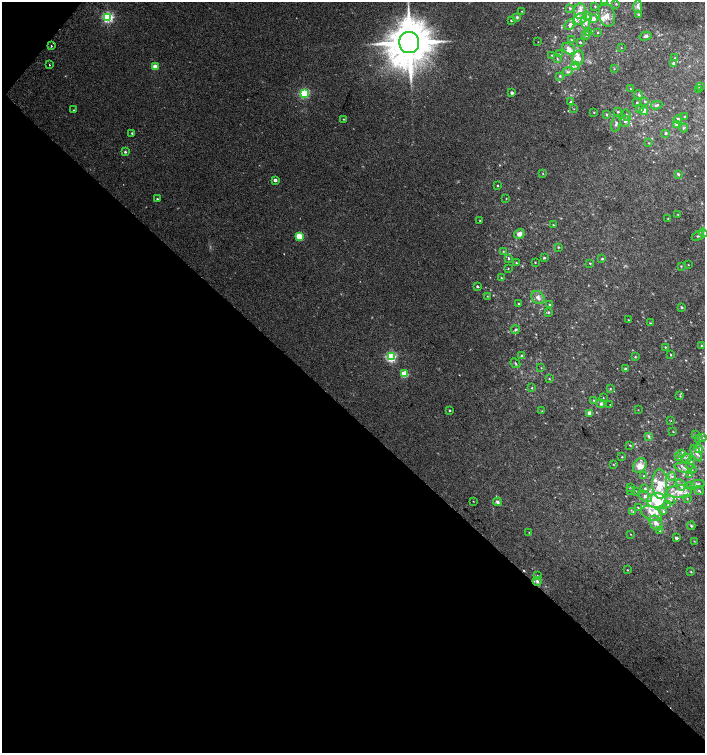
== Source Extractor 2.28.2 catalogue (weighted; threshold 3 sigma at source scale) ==
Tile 9 of 4 x 4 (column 1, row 3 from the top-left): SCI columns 204-1609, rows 1540-3041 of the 6094 x 6074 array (HDU 1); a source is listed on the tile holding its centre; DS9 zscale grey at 2 x 2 block average (1 PNG px = mean of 2 x 2 image px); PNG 707 x 755 px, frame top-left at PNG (2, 2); each listed source drawn as its Kron ellipse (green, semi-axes under 4 px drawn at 4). Shown black and unused: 46% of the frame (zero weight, under 2 of 3 exposures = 2% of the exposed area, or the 3 px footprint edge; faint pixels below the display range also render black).
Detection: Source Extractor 2.28.2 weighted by HDU 2 'WHT'; one run over the whole footprint, this tile lists its part. Background 0.0399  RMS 0.012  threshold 0.0562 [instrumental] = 3 sigma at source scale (4.5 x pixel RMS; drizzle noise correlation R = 1.50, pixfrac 1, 0.0396/0.0396 arcsec/px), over >= 5 px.
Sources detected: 217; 1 too faint to see at this stretch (2 x 2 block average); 2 cosmic-ray / hot-pixel residue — neither listed nor drawn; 35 inside a brighter listed object's ellipse — not listed separately; the other 179 listed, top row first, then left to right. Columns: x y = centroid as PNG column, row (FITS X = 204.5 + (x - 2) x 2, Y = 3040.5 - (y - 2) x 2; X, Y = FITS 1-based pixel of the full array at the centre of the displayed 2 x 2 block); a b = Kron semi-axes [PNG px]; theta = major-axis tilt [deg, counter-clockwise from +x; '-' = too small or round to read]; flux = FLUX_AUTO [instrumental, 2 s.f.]
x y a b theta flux
605 2 3 2 - 1.6
616 4 3 3 - 2.3
595 6 3 2 - 2.1
638 6 6 4 -90 9.5
570 8 4 3 - 3.2
522 11 2 2 - 1.2
580 11 8 6 -88 18
607 15 12 8 -76 21
638 15 3 3 - 3.6
587 16 5 4 - 7.8
108 17 3 3 - 450
517 17 4 3 - 4.5
580 19 8 5 30 14
593 19 4 3 - 14
511 20 2 2 - 3.3
585 23 6 4 -65 9
570 25 6 4 48 9.6
598 32 2 2 - 2.1
588 33 4 3 - 5.7
586 35 4 3 - 5.2
645 36 6 4 15 7
571 39 3 2 - 1.5
409 42 10 10 - 14000
538 42 2 2 - 0.8
580 42 3 2 - 3.4
51 46 2 2 - 2.1
621 48 3 2 - 1.1
569 49 7 5 -39 13
559 54 3 2 - 1.5
552 55 3 2 - 1.8
578 58 7 5 74 26
675 58 3 2 - 2.1
557 59 3 3 - 2.3
674 63 3 3 - 8.4
49 65 2 2 - 4.3
155 66 3 2 - 51
576 66 4 3 - 5.3
614 69 3 2 - 1.3
567 72 5 3 - 6.1
560 76 3 3 - 3.2
700 87 3 2 - 2.2
630 89 2 2 - 1.7
699 90 2 2 - 2.6
304 93 3 3 - 310
512 93 2 2 - 9.5
639 95 4 3 - 4.2
645 101 4 3 - 2.7
571 102 3 3 - 3.2
637 103 3 3 - 2.2
657 105 5 3 - 4.7
639 108 4 3 - 6.1
574 109 2 2 - 1.3
73 110 3 2 - 1.7
644 111 4 3 - 27
594 112 2 2 - 1.7
618 112 3 3 - 3.8
607 114 4 3 - 2.5
626 115 6 2 -79 3.5
684 117 3 2 - 1.6
343 119 2 2 - 1.9
678 119 4 3 - 3.5
625 121 5 5 - 7.5
616 124 8 4 79 7.2
677 124 4 3 - 5.5
684 128 4 2 - 2.2
132 133 3 2 - 3.2
665 133 3 2 - 6
649 143 3 2 - 1.5
125 152 2 2 - 4.3
543 174 2 2 - 1.6
678 174 3 3 - 4.1
275 180 2 2 - 13
497 186 2 2 - 2.5
157 199 2 2 - 2.3
506 199 2 2 - 1.2
678 214 3 2 - 1.2
668 218 3 2 - 1.5
480 220 2 2 - 1.4
553 225 2 2 - 2.3
703 233 4 4 - 5.1
519 234 5 5 - 16
299 236 3 3 - 80
698 236 7 3 29 4.1
558 247 3 2 - 2.7
503 251 3 3 - 1.9
508 258 3 3 - 3.2
544 258 3 2 - 2.3
602 259 3 3 - 3
535 262 2 2 - 1.6
516 263 3 2 - 2.2
590 263 2 2 - 2
688 265 2 2 - 1.1
681 266 3 2 - 1.6
508 269 3 2 - 1.5
501 278 2 2 - 1.4
477 286 2 2 - 5.1
487 296 2 2 - 1.7
538 298 7 5 -48 14
518 303 2 2 - 2.1
549 304 3 2 - 3.8
682 307 3 3 - 4.4
548 312 3 3 - 3.4
628 320 2 2 - 1.3
650 323 3 2 - 1.8
515 330 4 3 - 4.3
701 346 3 2 - 1.9
665 347 3 2 - 2.3
671 355 2 2 - 2
391 356 3 3 - 380
522 356 3 3 - 2.7
635 357 3 3 - 2.1
515 363 5 2 - 3.4
541 368 2 2 - 1.2
625 369 3 3 - 3.4
404 374 3 3 - 100
549 379 3 2 - 2
532 388 2 2 - 2
610 388 3 2 - 1.7
680 396 3 3 - 2.3
603 398 2 2 - 1.3
594 400 3 2 - 2.5
601 404 4 4 - 6.6
610 404 2 2 - 0.84
449 410 2 2 - 3.5
638 410 2 2 - 0.98
542 411 2 2 - 1.5
590 413 4 3 - 15
671 421 3 2 - 1.2
673 432 2 2 - 1.1
695 435 3 2 - 1.9
648 436 4 3 - 4.5
703 438 4 3 - 3.4
698 439 3 3 - 6.6
630 445 3 2 - 2.5
698 449 5 4 - 20
696 453 9 4 -60 11
682 454 4 3 - 4
622 457 3 2 - 1.6
679 457 3 3 - 6.5
687 458 5 4 - 7.9
690 463 7 3 76 5.9
613 464 2 2 - 1.5
640 466 8 6 55 22
686 468 11 5 -11 14
690 475 3 3 - 3
644 476 3 2 - 3.1
672 476 4 3 - 4.7
660 484 15 7 -90 47
698 484 7 4 8 7.3
681 485 6 4 -57 12
691 486 3 3 - 3.7
630 487 4 3 - 2.5
645 488 3 3 - 3.3
699 490 5 3 - 4.6
630 491 4 3 - 2.7
636 491 3 2 - 1.7
679 492 12 6 -1 29
645 496 7 4 -36 9.4
687 498 3 2 - 1.7
656 500 9 7 11 42
670 500 5 3 - 4.1
473 501 2 2 - 1.3
497 502 4 3 - 6.8
668 504 3 2 - 2
638 508 3 2 - 1.5
663 511 4 3 - 4.9
633 512 3 3 - 2.5
652 514 11 6 -25 25
656 523 8 6 -57 17
691 526 4 3 - 3.7
659 530 4 3 - 3.2
529 532 3 2 - 1.2
631 534 3 2 - 1.1
676 538 2 2 - 11
694 541 3 2 - 1.3
627 570 2 2 - 1.5
691 572 3 2 - 2
537 575 3 2 - 1.6
537 581 4 4 - 7.1
Isophote crosses this tile's border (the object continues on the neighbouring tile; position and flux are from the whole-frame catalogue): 1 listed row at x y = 605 2
Diffuse or blended objects may show on this block-average render without a row.